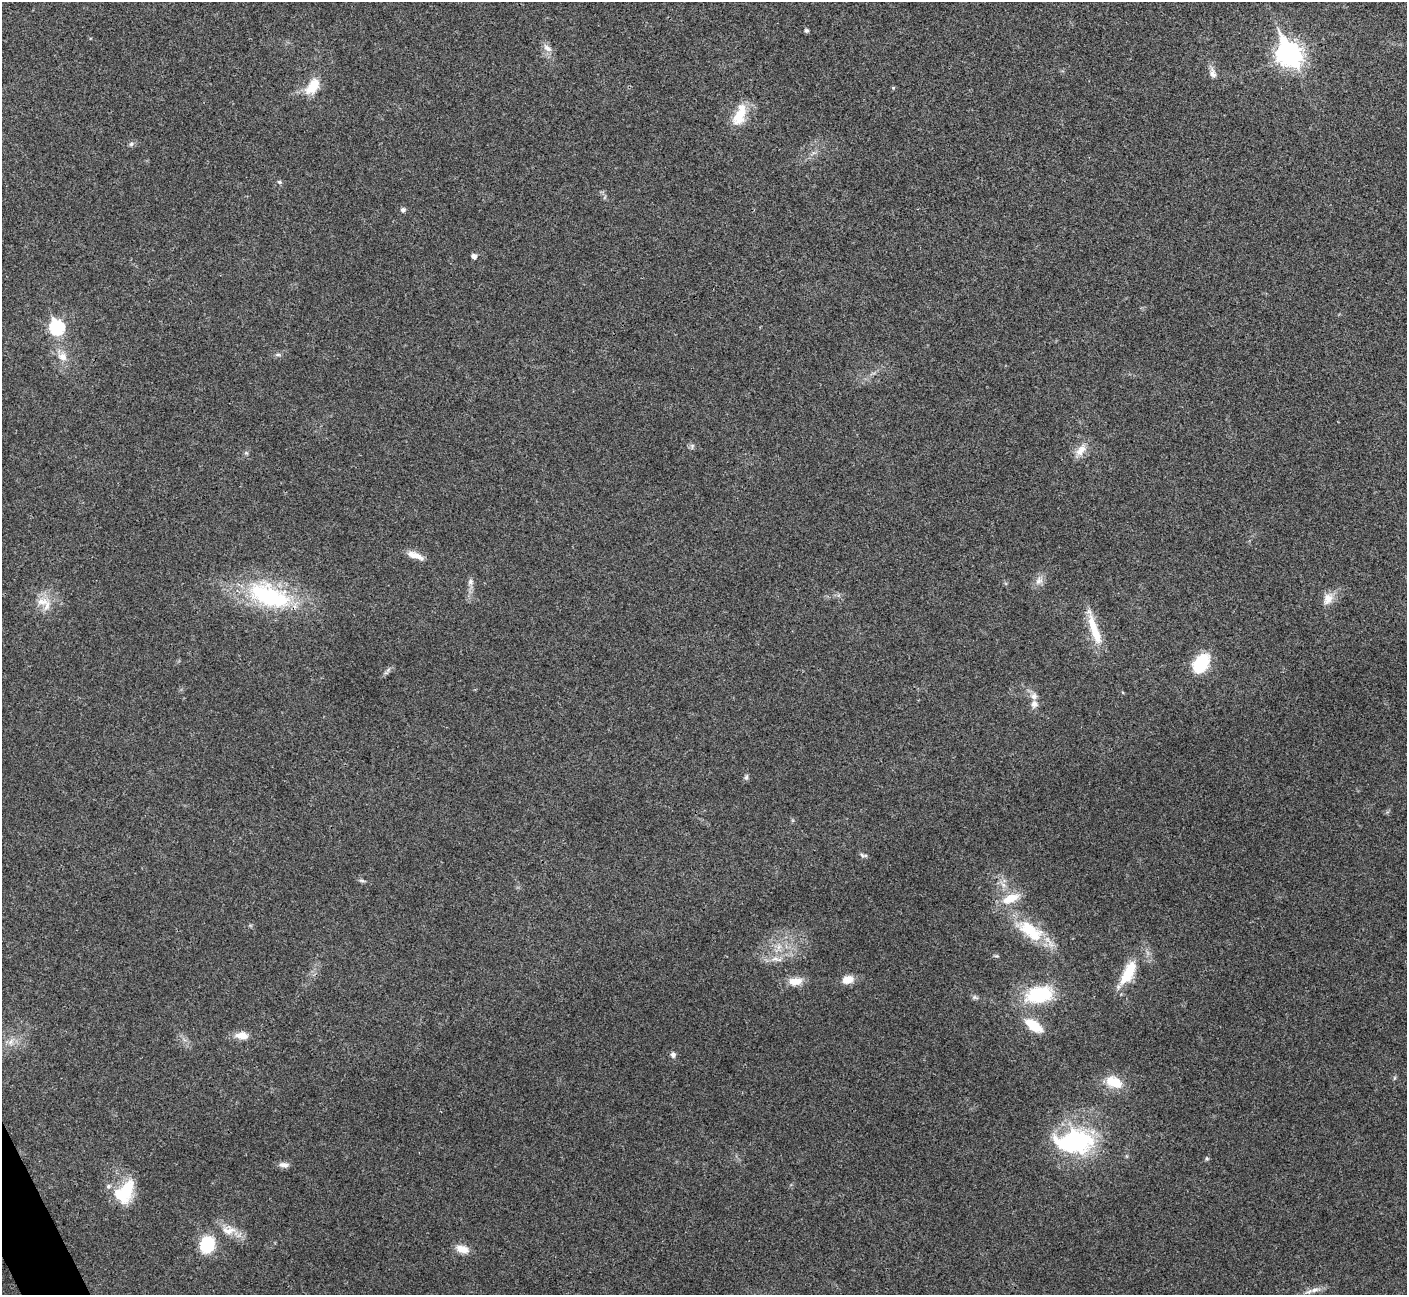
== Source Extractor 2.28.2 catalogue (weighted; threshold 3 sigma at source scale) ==
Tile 7 of 4 x 4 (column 3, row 2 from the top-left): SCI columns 2814-4218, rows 2744-4036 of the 5630 x 5618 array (HDU 1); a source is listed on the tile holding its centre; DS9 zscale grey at full resolution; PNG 1409 x 1297 px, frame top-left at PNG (2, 2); no overlay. Shown black and unused: <1% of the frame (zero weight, under 3 of 4 exposures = <1% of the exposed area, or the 3 px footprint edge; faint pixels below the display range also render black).
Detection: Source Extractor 2.28.2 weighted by HDU 2 'WHT'; one run over the whole footprint, this tile lists its part. Background 0.0222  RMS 0.004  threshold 0.018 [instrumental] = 3 sigma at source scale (4.5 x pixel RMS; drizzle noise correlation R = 1.50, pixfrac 1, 0.05/0.05 arcsec/px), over >= 5 px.
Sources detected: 56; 2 inside a brighter listed object's ellipse — not listed separately; the other 54 listed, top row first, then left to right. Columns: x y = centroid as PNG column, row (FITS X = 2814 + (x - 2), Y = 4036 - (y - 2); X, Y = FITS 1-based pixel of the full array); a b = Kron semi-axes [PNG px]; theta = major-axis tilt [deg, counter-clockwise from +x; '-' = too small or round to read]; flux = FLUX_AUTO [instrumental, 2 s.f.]
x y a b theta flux
806 31 5 5 - 0.73
547 48 14 7 -37 2.3
1289 54 11 8 -62 280
1213 73 15 9 -72 2.3
312 87 24 14 54 8.4
893 88 5 4 - 0.43
740 115 30 14 68 9.8
131 144 6 6 - 0.91
279 182 6 5 - 0.65
403 210 6 6 - 0.96
474 256 5 5 - 2
57 327 7 7 - 60
278 355 8 4 8 0.81
62 357 14 11 -21 4
692 446 8 5 89 0.89
1081 450 19 10 54 4.5
246 453 6 4 43 0.63
415 555 23 7 -21 3.9
1039 581 13 9 57 2.6
470 582 8 6 78 1.3
269 596 60 27 -20 48
1328 599 16 13 64 4
42 602 19 10 3 5.1
1094 629 47 9 -72 11
1201 663 19 13 55 18
388 670 7 4 56 0.89
1034 704 10 9 - 2.2
746 777 8 5 68 0.84
862 855 9 4 -35 0.91
362 881 10 4 -11 0.81
1010 898 23 10 23 8.2
1030 931 42 19 -35 18
779 947 10 5 67 2
996 956 7 3 -7 0.54
775 959 14 7 -6 2.8
1128 972 35 13 62 14
848 979 13 9 15 4.6
795 981 18 10 5 5.1
1039 995 27 16 13 26
975 997 7 6 - 0.87
1034 1026 16 8 -35 12
242 1035 17 9 -4 4.1
11 1042 10 7 50 2.3
673 1055 8 6 -73 1.3
1394 1078 6 4 71 0.5
1114 1082 21 12 -23 8.8
1076 1141 17 11 0 100
1207 1158 6 5 - 0.64
284 1165 13 7 -5 1.9
124 1192 32 21 57 17
228 1231 21 9 22 4.7
207 1244 14 11 69 23
462 1249 17 9 -18 4
1314 1290 18 6 11 2.6